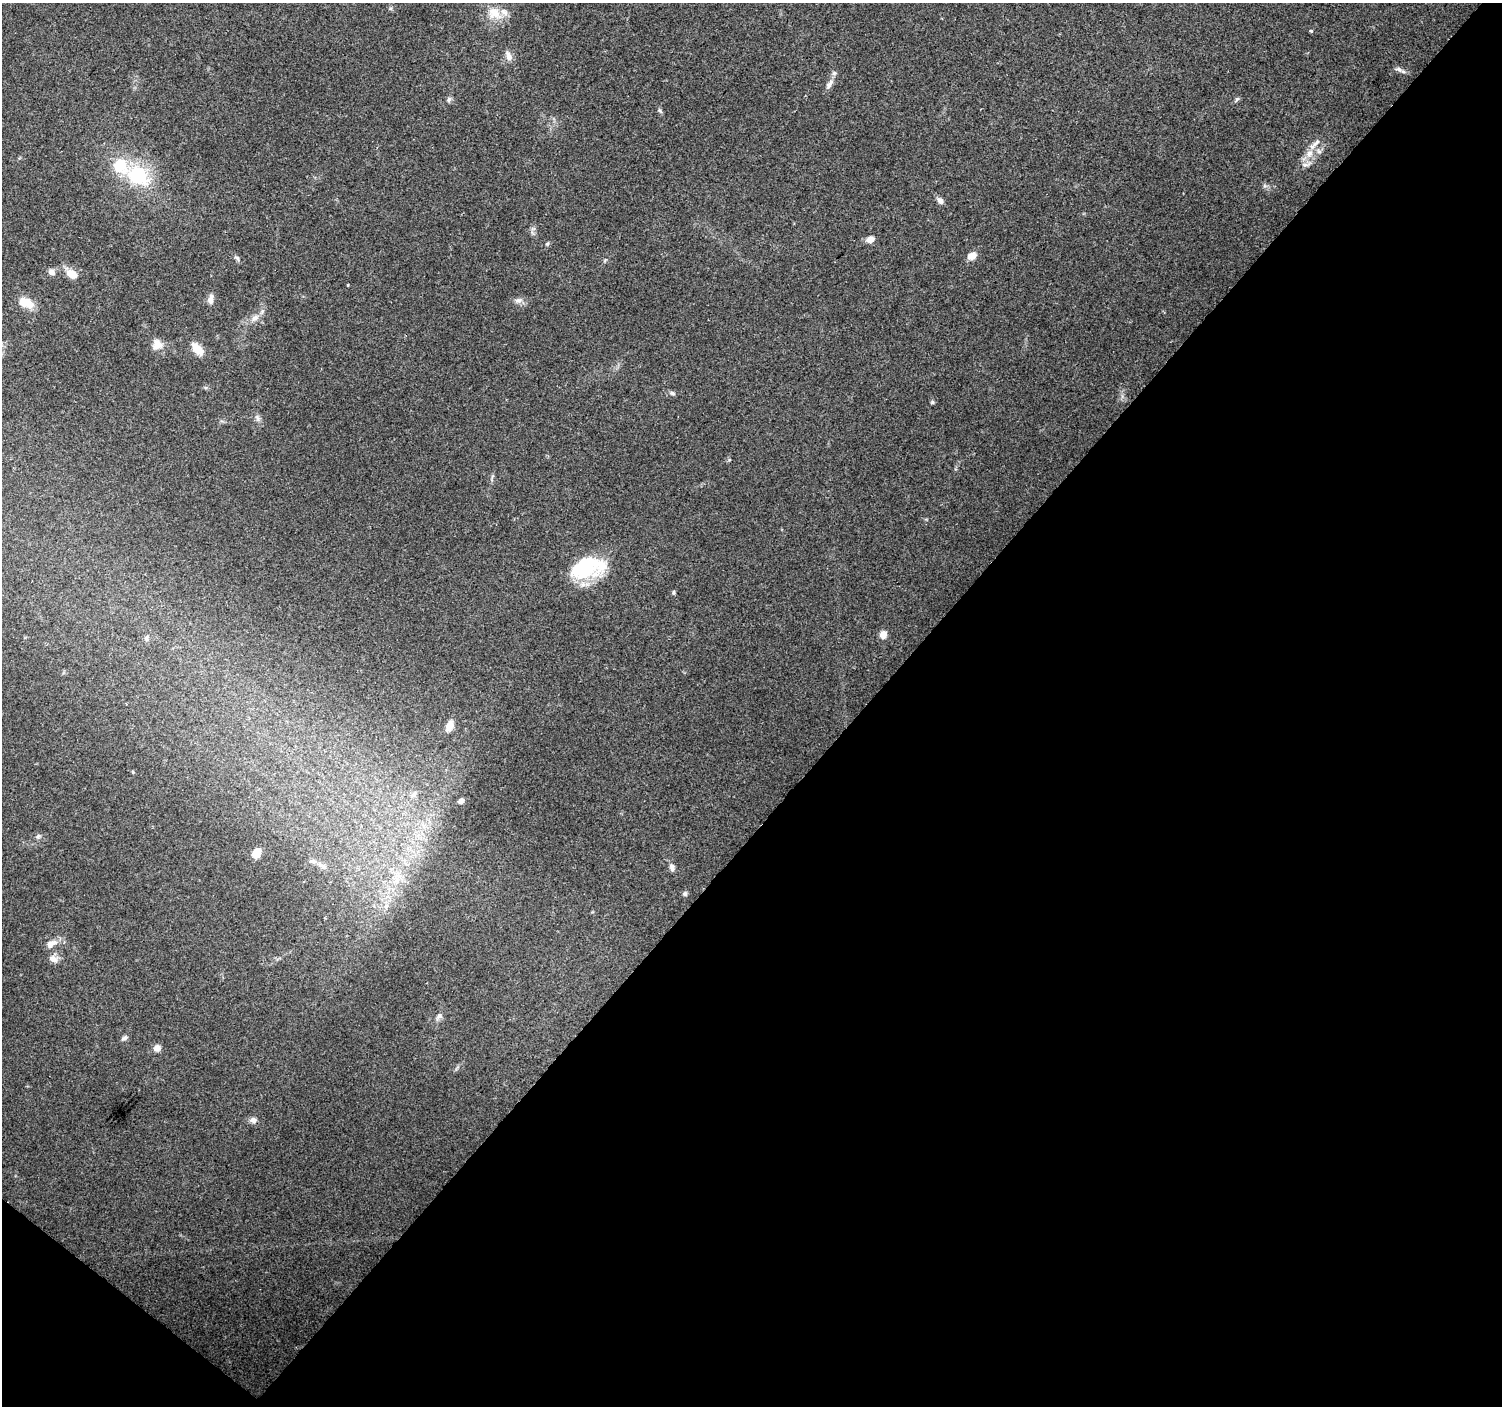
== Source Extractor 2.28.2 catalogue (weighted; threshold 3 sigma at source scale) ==
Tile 15 of 4 x 4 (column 3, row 4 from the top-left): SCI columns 2999-4498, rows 173-1576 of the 6003 x 6027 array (HDU 1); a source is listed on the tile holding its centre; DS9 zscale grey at full resolution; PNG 1504 x 1408 px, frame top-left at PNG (2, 3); no overlay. Shown black and unused: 44% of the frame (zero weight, under 2 of 3 exposures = <1% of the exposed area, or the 3 px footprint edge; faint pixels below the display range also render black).
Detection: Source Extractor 2.28.2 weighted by HDU 2 'WHT'; one run over the whole footprint, this tile lists its part. Background 0.0974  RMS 0.0081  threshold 0.0364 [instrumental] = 3 sigma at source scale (4.5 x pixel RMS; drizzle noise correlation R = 1.50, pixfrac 1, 0.0396/0.0396 arcsec/px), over >= 5 px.
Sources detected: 55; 4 inside a brighter listed object's ellipse — not listed separately; the other 51 listed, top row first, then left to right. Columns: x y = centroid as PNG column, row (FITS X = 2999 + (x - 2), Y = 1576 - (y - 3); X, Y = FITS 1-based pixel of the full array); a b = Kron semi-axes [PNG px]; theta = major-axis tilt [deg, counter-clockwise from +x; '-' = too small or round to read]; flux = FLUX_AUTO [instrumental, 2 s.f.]
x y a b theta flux
494 13 22 16 -30 16
1311 31 3 3 - 2.8
509 56 14 7 -68 5
1399 69 12 6 -27 2.9
829 84 17 7 58 4.7
449 99 7 5 60 2
1237 99 6 5 - 1.5
660 111 8 4 -46 1.4
1309 154 13 9 72 8.4
120 166 19 17 -57 26
137 175 16 12 -37 62
940 201 9 6 -60 3.4
533 229 7 4 -18 1.4
870 239 9 6 16 5.8
547 244 6 4 19 1.1
972 256 9 7 26 7.5
237 258 8 5 -44 1.9
605 260 5 4 - 0.99
52 272 7 6 - 4.3
71 274 13 9 -31 9.9
348 285 3 3 - 1.5
210 299 12 6 80 4.5
518 300 11 7 5 3.6
26 302 16 10 -19 15
255 318 11 8 24 4.9
157 345 14 12 88 7.8
197 349 18 9 -49 10
672 393 7 5 -31 1.8
932 402 6 5 - 1.2
257 418 10 5 -77 2.6
584 567 39 26 12 49
673 593 7 4 84 1.2
883 635 9 8 - 5.2
146 638 7 5 47 1.7
449 726 15 9 63 7.2
133 772 5 3 - 0.76
414 795 7 6 - 2.3
461 801 6 5 - 3.1
38 836 7 5 43 1.7
257 853 9 6 56 12
323 866 14 6 -34 4
672 867 10 6 -78 3.4
396 875 9 6 -32 4.6
685 894 7 5 75 1.6
386 906 8 5 45 2.8
51 944 17 9 30 6.3
53 959 13 8 -32 5
439 1016 9 6 34 2.7
124 1038 8 6 23 2.1
157 1048 8 8 - 4.3
253 1120 9 8 - 3.3